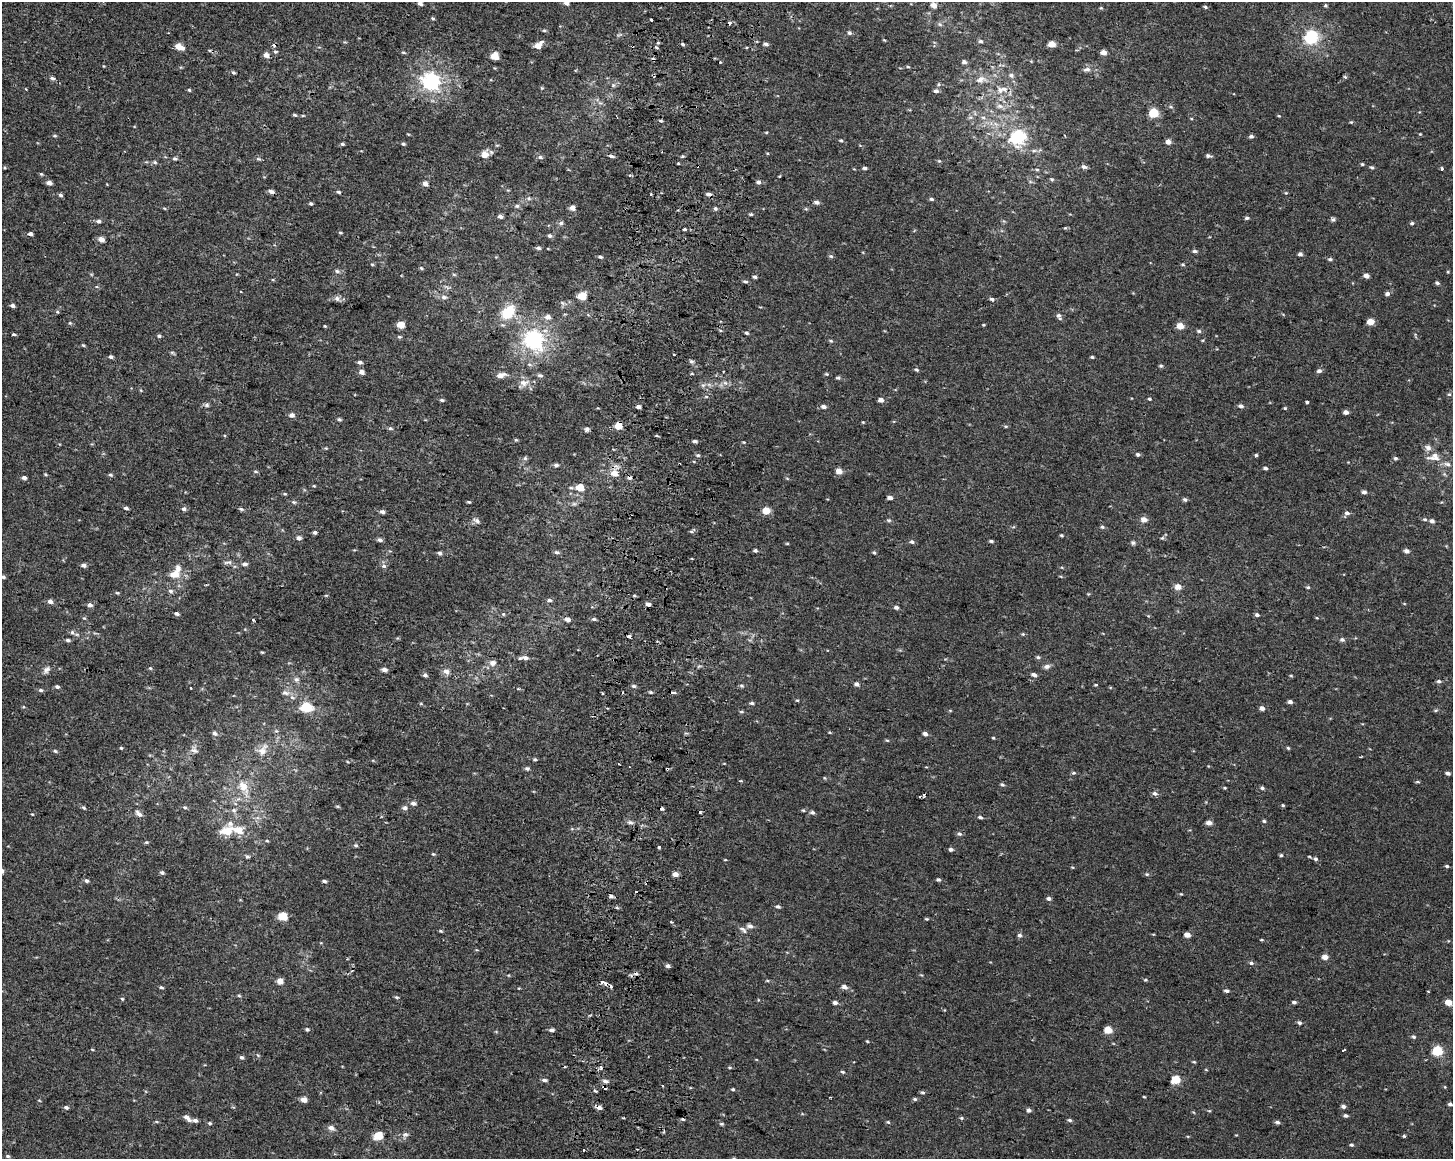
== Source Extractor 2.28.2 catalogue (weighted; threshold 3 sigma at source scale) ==
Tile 8 of 3 x 4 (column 2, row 3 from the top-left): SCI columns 1775-3225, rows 1161-2317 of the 4943 x 4643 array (HDU 1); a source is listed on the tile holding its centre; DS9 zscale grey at full resolution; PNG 1455 x 1161 px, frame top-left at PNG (2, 2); no overlay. Shown black and unused: <1% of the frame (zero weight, under 2 of 3 exposures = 2% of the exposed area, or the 3 px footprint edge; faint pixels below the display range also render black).
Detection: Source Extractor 2.28.2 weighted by HDU 2 'WHT'; one run over the whole footprint, this tile lists its part. Background 1.53e-04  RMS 0.0035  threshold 0.0158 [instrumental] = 3 sigma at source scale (4.5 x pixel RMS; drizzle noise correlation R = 1.50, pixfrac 1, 0.0396/0.0396 arcsec/px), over >= 5 px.
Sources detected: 458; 18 cosmic-ray / hot-pixel residue — not listed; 4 inside a brighter listed object's ellipse — not listed separately; the other 436 listed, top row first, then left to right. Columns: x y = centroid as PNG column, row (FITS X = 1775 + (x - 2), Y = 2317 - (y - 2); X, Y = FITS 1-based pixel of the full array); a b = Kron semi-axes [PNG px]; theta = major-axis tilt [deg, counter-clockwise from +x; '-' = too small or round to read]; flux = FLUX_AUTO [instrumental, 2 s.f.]
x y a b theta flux
420 3 4 4 - 1.4
566 3 5 5 - 1.8
934 5 8 7 - 1.9
1325 5 4 4 - 0.47
1205 7 5 4 - 0.5
1101 8 5 3 - 0.32
433 18 5 4 - 0.42
652 20 3 3 - 1.4
940 24 7 5 -45 0.67
544 30 5 4 - 0.45
849 33 5 5 - 0.83
1311 37 6 6 - 63
884 40 5 3 - 0.32
981 41 6 4 -3 0.53
658 43 5 3 - 0.34
683 44 4 3 - 0.68
766 44 6 4 -5 0.95
1052 44 5 4 - 5.2
538 45 7 5 40 4.3
179 47 8 5 -22 5
656 48 3 3 - 1.2
275 52 6 5 - 0.62
1104 52 5 4 - 2.9
403 53 7 3 -9 0.46
266 55 5 5 - 1.9
495 56 5 5 - 8.7
720 62 3 2 - 1.5
964 62 4 4 - 1.5
103 66 4 3 - 0.28
908 67 5 3 - 0.39
1087 69 11 5 4 1.3
233 72 5 4 - 0.6
1011 75 7 6 - 0.92
1345 77 5 4 - 0.45
52 78 7 4 -12 0.73
980 80 13 9 31 2.3
431 81 7 6 - 120
613 85 6 4 -45 0.56
542 88 5 3 - 0.35
1004 89 15 7 -10 2.4
189 90 4 3 - 0.43
936 91 5 4 - 1.1
1000 106 10 6 -10 1.5
1171 107 6 3 -18 0.45
1154 113 5 5 - 16
294 115 5 4 - 0.46
983 117 6 4 -1 0.61
1351 122 4 3 - 0.33
766 132 4 3 - 0.3
1420 134 4 4 - 0.29
1065 135 3 3 - 0.36
55 136 6 4 -6 0.48
1251 136 5 4 - 0.78
1017 137 16 14 29 18
841 140 4 4 - 0.43
1168 142 4 4 - 2.5
342 144 5 4 - 0.53
403 144 5 4 - 0.51
1034 151 6 4 1 0.71
485 154 11 9 50 2.6
611 156 7 4 -16 0.84
1208 156 7 4 -16 0.82
540 157 7 5 -15 0.74
175 159 5 4 - 0.6
258 159 6 4 -1 0.55
939 161 5 4 - 0.41
155 162 6 4 -22 0.59
1362 164 4 3 - 0.45
1084 167 8 5 -19 0.95
1372 167 5 4 - 0.56
865 168 5 4 - 0.75
1037 169 6 4 -1 0.44
1442 169 4 3 - 0.57
41 174 5 4 - 0.43
779 176 3 3 - 0.29
1052 179 5 5 - 0.47
758 182 6 5 - 0.9
49 183 5 4 - 1.8
425 184 5 4 - 1.9
271 191 6 5 - 1.2
338 192 5 4 - 0.55
1286 193 5 4 - 0.35
651 194 3 2 - 0.63
708 194 5 4 - 1.2
60 195 5 4 - 0.78
529 198 6 5 - 0.65
931 199 5 4 - 0.6
816 202 6 5 - 1.1
311 204 4 3 - 0.57
517 206 6 5 - 0.71
164 208 5 3 - 0.33
572 208 5 4 - 2.5
715 209 5 4 - 0.67
751 214 4 3 - 0.51
500 216 5 4 - 1.1
1247 218 4 4 - 0.78
1333 219 5 5 - 0.76
98 221 5 5 - 0.92
561 223 6 5 - 0.8
1412 223 5 4 - 0.57
1065 228 5 4 - 0.38
684 229 3 3 - 3.1
340 233 5 3 - 0.39
30 234 5 4 - 0.98
549 236 5 5 - 0.76
101 239 5 4 - 2.7
538 248 5 4 - 0.85
1195 251 7 4 -7 0.71
1300 254 4 4 - 1.1
831 256 6 5 - 0.62
600 257 6 3 -9 0.6
1330 259 6 4 -10 0.65
372 264 5 3 - 0.37
1183 264 5 4 - 0.46
421 268 5 4 - 0.48
337 271 6 6 - 0.7
1448 272 5 3 - 0.33
454 274 6 4 -2 0.39
1366 276 4 4 - 2
755 277 4 3 - 0.72
745 281 6 4 -10 0.65
1437 283 5 4 - 0.68
1387 294 5 4 - 1.2
582 296 5 5 - 9.3
444 297 8 6 -2 1.1
337 299 9 7 -20 1.3
992 299 6 4 -17 0.73
12 305 5 4 - 0.99
57 312 5 4 - 0.41
508 312 13 9 46 14
1059 316 9 5 -64 1
547 317 7 6 - 1.7
1370 322 5 4 - 5.2
70 323 5 5 - 0.45
400 325 5 4 - 6.1
983 325 4 3 - 0.32
325 326 4 3 - 0.35
1180 326 5 5 - 4.8
1199 331 6 4 -15 0.64
747 333 5 4 - 0.59
14 334 5 3 - 0.49
159 336 5 4 - 0.6
399 337 6 4 -7 0.48
533 340 7 7 - 150
831 341 5 4 - 0.47
83 345 5 4 - 0.38
172 352 6 4 -1 0.48
111 357 5 4 - 0.71
1092 357 4 3 - 0.47
691 361 7 4 -7 0.72
360 362 6 4 -13 0.88
1161 366 5 4 - 0.54
916 370 5 4 - 0.51
1319 371 6 5 - 1
361 372 4 4 - 2.3
827 374 6 5 - 0.42
501 375 12 6 15 1.9
540 375 7 5 -14 0.74
838 378 6 4 -10 0.61
524 383 12 9 10 2.6
725 383 6 4 -89 0.77
703 385 7 4 17 0.72
1449 394 5 5 - 0.47
1149 399 4 3 - 0.42
442 400 5 4 - 0.64
881 400 4 4 - 2.3
1307 402 3 3 - 1.3
207 405 6 6 - 0.74
824 406 7 5 -2 1.1
1241 406 6 5 - 1
638 407 4 4 - 1.4
1285 408 5 4 - 0.37
1346 412 4 4 - 1.7
291 415 6 5 - 1.5
339 419 6 4 -27 0.55
863 422 4 3 - 0.3
618 426 5 5 - 7.8
390 428 7 5 0 0.59
587 429 5 5 - 1
516 440 5 4 - 0.41
695 441 5 4 - 0.74
744 442 5 3 - 0.32
326 448 5 4 - 0.35
1138 454 5 5 - 0.62
698 455 6 4 -19 0.59
1256 455 4 4 - 0.48
1434 457 20 11 5 4
525 458 6 6 - 0.68
1395 458 5 4 - 0.65
556 465 6 5 - 0.84
1265 468 4 4 - 0.84
256 471 6 3 -9 0.43
839 471 5 4 - 3.7
614 473 6 5 - 4.3
45 474 5 3 - 0.34
110 475 6 5 - 0.62
24 478 5 4 - 0.89
787 478 6 3 -19 0.36
314 486 4 3 - 0.33
580 487 5 5 - 7.2
1364 492 5 4 - 1.1
285 494 5 3 - 0.4
890 498 4 3 - 1.7
1185 499 5 5 - 0.71
294 502 6 4 -41 0.53
469 502 4 2 - 0.41
574 504 7 4 0 0.73
126 508 4 3 - 0.93
184 509 5 5 - 1
241 509 6 4 -11 0.63
766 511 5 4 - 6.9
382 512 6 4 -14 1
1347 513 7 5 -14 1.1
1144 519 5 5 - 2.7
1425 519 6 4 -3 0.59
476 520 11 5 -30 1.2
889 520 6 4 -6 0.52
1432 521 5 5 - 1.1
1102 527 5 5 - 0.63
692 531 9 4 26 0.6
315 532 4 4 - 0.81
1062 535 4 4 - 0.44
299 538 5 5 - 1.5
1162 538 5 5 - 0.53
380 540 6 5 - 0.88
991 541 5 3 - 0.6
912 542 6 5 - 0.78
1133 543 6 5 - 0.71
787 544 5 3 - 0.34
755 551 4 4 - 0.71
1406 551 5 4 - 1.6
556 552 6 5 - 0.79
874 552 5 4 - 0.46
440 553 5 5 - 0.74
228 562 11 5 16 1
244 564 6 5 - 1.1
84 565 6 5 - 1.2
384 566 6 5 - 0.84
174 574 13 9 10 4.1
3 577 5 4 - 0.6
1178 587 5 5 - 3.4
1308 587 5 4 - 0.47
170 591 7 5 -16 0.91
117 593 5 4 - 0.41
549 600 6 4 -11 0.81
50 601 5 5 - 1.5
648 604 4 3 - 1.5
90 605 6 5 - 1.2
896 607 6 5 - 0.85
177 614 5 4 - 0.92
503 614 5 5 - 0.44
1257 615 4 4 - 0.87
84 618 5 4 - 0.41
1317 618 4 3 - 0.29
567 619 7 5 -18 1.6
594 619 6 4 0 0.7
253 620 3 3 - 1.1
72 632 7 5 -90 0.8
1023 634 4 4 - 0.41
629 636 3 3 - 9.9
68 640 5 4 - 0.69
1342 640 6 5 - 0.87
262 652 3 3 - 0.32
1038 657 6 4 -2 0.62
525 658 8 5 -16 1.5
492 663 9 8 - 1.7
1047 666 9 6 14 1.2
150 668 5 3 - 0.36
46 670 11 7 43 1.4
384 670 5 4 - 1.4
446 671 8 7 - 2
425 675 5 5 - 0.85
1034 675 6 4 -15 1.2
1291 676 5 3 - 0.33
296 679 8 7 - 1.1
1439 681 5 4 - 0.79
857 684 4 4 - 1.4
1096 685 3 3 - 0.63
634 686 6 4 -25 0.61
741 686 6 5 - 0.61
57 687 5 4 - 0.74
191 688 3 2 - 0.48
518 689 5 3 - 0.3
40 690 6 4 -2 0.69
651 692 5 4 - 0.43
673 692 7 3 -5 0.65
285 693 11 7 -9 1.8
602 693 3 2 - 0.48
797 700 4 3 - 0.37
1290 702 4 4 - 1.2
752 703 5 4 - 0.6
306 707 12 9 -12 8.8
1262 708 5 4 - 1.5
1436 710 6 3 18 0.42
741 712 7 3 -8 0.43
215 733 7 5 -40 1
925 734 5 4 - 1.4
993 738 4 3 - 0.32
887 740 4 4 - 0.38
121 748 4 4 - 0.37
1288 748 5 4 - 0.41
194 750 11 8 -39 1.6
263 750 17 10 62 3.4
55 751 5 5 - 0.49
1360 757 3 2 - 0.37
535 759 5 4 - 0.48
527 768 6 5 - 0.73
667 769 3 3 - 1.3
1074 773 5 4 - 0.52
1448 773 5 4 - 0.97
1417 782 6 3 0 0.42
1002 784 5 4 - 0.65
243 786 19 11 -59 5.5
1225 788 4 3 - 0.35
1262 788 5 5 - 0.66
1155 793 7 6 - 1
920 796 4 2 - 0.33
413 803 7 6 - 1.2
1283 805 5 4 - 0.45
337 806 6 3 -17 0.41
185 807 6 4 -20 0.52
84 808 6 5 - 0.58
405 808 6 6 - 1.1
661 809 3 3 - 1.3
234 810 7 6 - 0.86
803 810 5 4 - 0.4
700 812 4 3 - 0.84
812 812 7 5 -19 0.81
32 814 4 3 - 0.27
139 814 9 5 -44 1.6
980 817 5 4 - 0.78
1264 821 4 4 - 0.53
630 822 9 5 -7 0.94
1209 823 5 4 - 2.2
238 830 17 11 -11 4.7
226 831 12 8 11 6.1
959 834 6 6 - 0.81
267 841 5 3 - 0.38
146 842 5 4 - 0.46
356 845 5 5 - 0.62
659 847 3 3 - 1
951 849 4 4 - 1
433 854 5 4 - 0.42
1281 855 5 4 - 0.48
247 856 5 5 - 0.64
1316 859 6 5 - 0.73
725 860 4 3 - 0.28
1447 866 4 4 - 0.54
1072 867 5 3 - 0.28
162 872 5 5 - 0.73
675 874 4 4 - 2.6
1147 874 6 4 -21 0.53
938 880 5 4 - 0.62
86 881 6 5 - 0.82
324 881 5 3 - 0.66
1181 894 4 3 - 0.29
611 896 5 5 - 0.75
1049 898 5 4 - 1
778 906 5 4 - 0.74
617 907 6 3 -21 0.48
282 916 5 5 - 14
926 919 5 3 - 0.38
672 922 3 3 - 0.49
750 926 7 5 -20 1.3
743 930 12 5 -39 1.2
441 931 5 3 - 0.42
1019 935 5 5 - 0.87
1187 935 4 4 - 2.9
1262 940 5 3 - 0.35
1325 957 5 4 - 2.6
346 959 3 3 - 0.42
1251 963 6 5 - 0.76
668 966 5 4 - 1
1145 980 5 4 - 0.43
280 981 5 5 - 3
602 982 5 4 - 0.63
161 987 5 4 - 0.58
844 987 6 5 - 1.6
1226 991 5 4 - 0.79
239 996 5 4 - 0.44
397 997 6 4 -19 0.51
122 999 5 4 - 0.38
1294 1002 4 3 - 0.8
1449 1002 5 4 - 4.7
835 1003 5 4 - 1.1
1299 1023 5 5 - 0.76
307 1029 5 4 - 0.55
551 1030 5 4 - 1.2
1108 1030 5 5 - 7.2
1414 1037 6 5 - 0.62
867 1041 5 3 - 0.31
92 1049 5 3 - 0.32
1344 1050 4 3 - 1.1
1437 1051 5 5 - 22
242 1057 5 5 - 0.71
1194 1062 5 4 - 0.39
601 1068 5 4 - 0.79
730 1068 5 3 - 0.34
1206 1070 5 3 - 0.26
842 1072 5 4 - 0.5
544 1080 6 4 -5 0.85
1176 1080 5 5 - 13
605 1081 8 4 -11 1
662 1086 3 2 - 0.43
1445 1087 5 3 - 0.28
605 1088 4 3 - 2.3
733 1089 4 3 - 0.45
595 1091 5 3 - 0.42
923 1092 6 4 -3 0.59
1144 1097 4 2 - 0.3
915 1099 6 5 - 0.59
304 1100 5 4 - 3
1450 1104 4 4 - 0.83
1343 1106 5 4 - 1.1
66 1107 6 4 -15 0.75
598 1107 7 4 -26 1.8
1029 1110 4 4 - 1.2
1209 1111 5 3 - 0.32
1346 1116 5 4 - 0.78
187 1118 10 5 -40 1.9
961 1118 5 4 - 0.5
683 1119 4 3 - 0.46
195 1120 6 4 -12 1.1
1070 1120 5 4 - 0.65
156 1122 5 3 - 0.38
888 1122 5 4 - 0.47
1277 1122 5 4 - 0.82
210 1123 5 4 - 0.49
721 1124 5 4 - 0.48
331 1128 8 6 -23 1.6
405 1134 9 5 -8 1
378 1136 6 5 - 9.7
1404 1136 4 4 - 0.45
1351 1145 5 4 - 0.52
583 1150 3 3 - 0.58
8 1156 5 4 - 0.55
Overlapping masked pixels (flux is a lower limit): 5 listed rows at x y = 708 194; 618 426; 667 769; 605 1088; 598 1107
Isophote crosses this tile's border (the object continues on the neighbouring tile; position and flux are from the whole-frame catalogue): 2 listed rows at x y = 420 3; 566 3